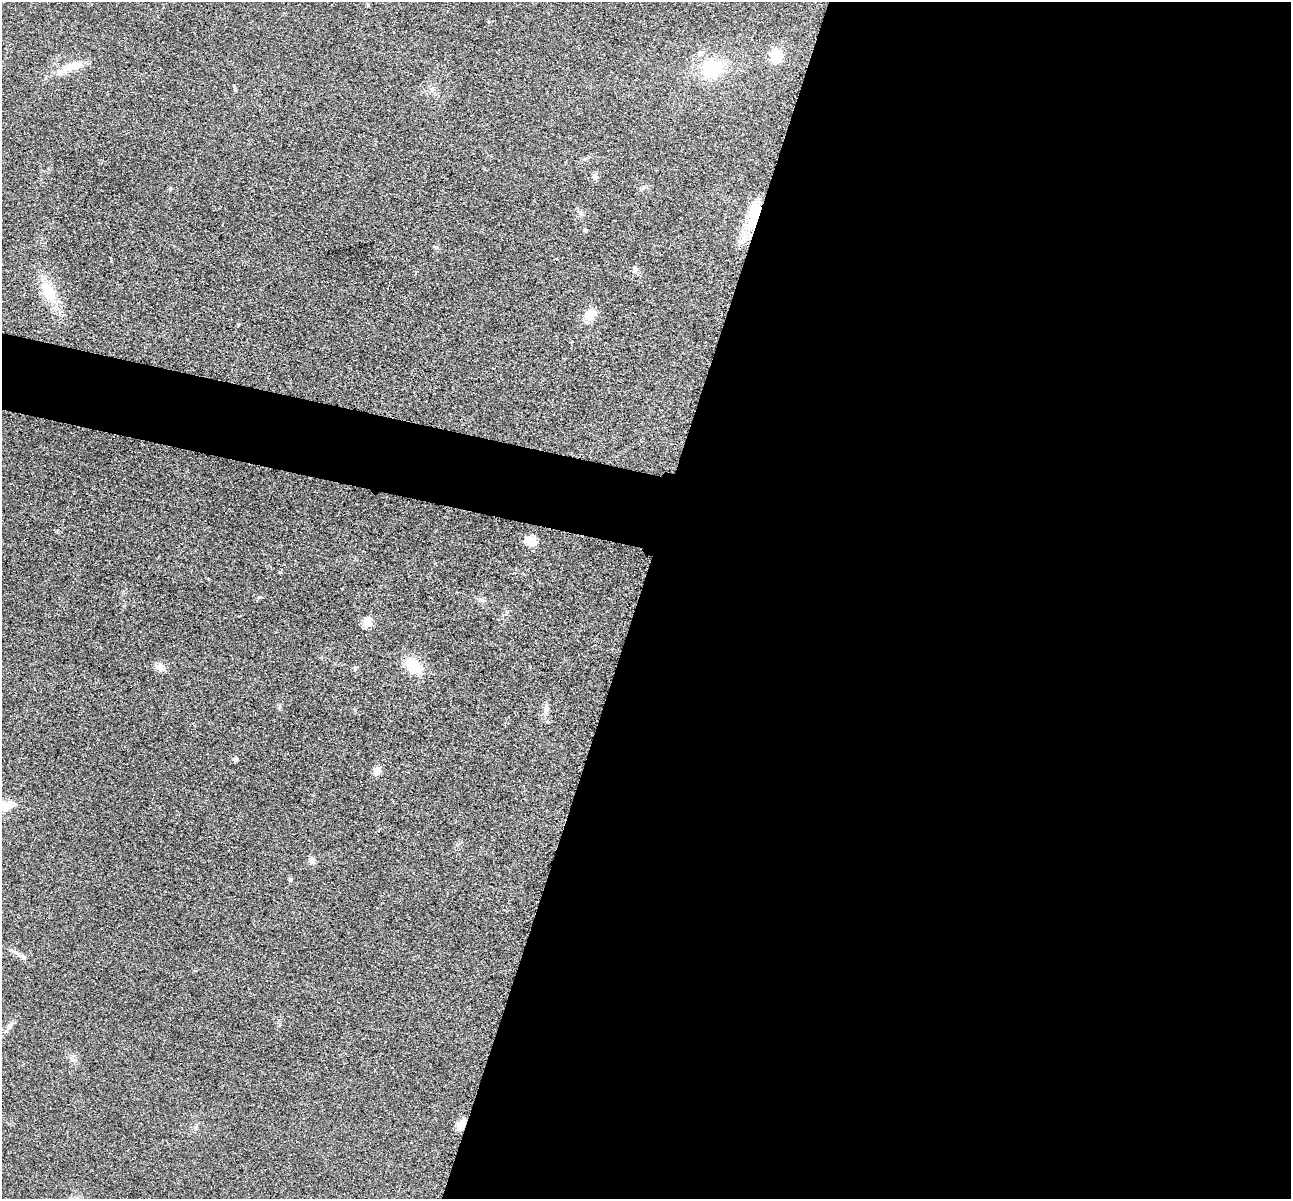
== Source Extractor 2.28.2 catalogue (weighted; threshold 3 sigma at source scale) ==
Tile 12 of 4 x 4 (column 4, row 3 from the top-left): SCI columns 3888-5176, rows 1474-2670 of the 5198 x 5216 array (HDU 1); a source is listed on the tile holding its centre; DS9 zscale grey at full resolution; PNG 1293 x 1201 px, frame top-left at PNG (2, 2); no overlay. Shown black and unused: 54% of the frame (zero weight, under 3 of 4 exposures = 3% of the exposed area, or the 3 px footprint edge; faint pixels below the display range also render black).
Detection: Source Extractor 2.28.2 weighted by HDU 2 'WHT'; one run over the whole footprint, this tile lists its part. Background 0.0485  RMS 0.0082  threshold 0.0368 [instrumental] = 3 sigma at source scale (4.5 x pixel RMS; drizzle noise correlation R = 1.50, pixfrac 1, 0.05/0.05 arcsec/px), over >= 5 px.
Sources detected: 27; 1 inside a brighter object's white glare — not listed; the other 26 listed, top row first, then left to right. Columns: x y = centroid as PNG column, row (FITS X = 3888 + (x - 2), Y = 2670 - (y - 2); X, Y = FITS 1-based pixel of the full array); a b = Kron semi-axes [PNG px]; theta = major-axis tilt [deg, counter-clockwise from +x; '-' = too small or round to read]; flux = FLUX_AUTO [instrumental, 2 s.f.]
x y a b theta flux
700 53 8 6 53 2.6
776 56 16 12 87 16
71 66 35 10 20 15
711 68 22 18 21 41
432 89 7 4 18 1.6
595 177 9 6 -75 2.2
581 213 8 7 - 2.5
754 218 25 15 -80 27
585 230 6 4 71 0.93
741 240 17 6 48 6.7
635 269 8 7 - 2.8
48 291 27 14 -64 25
590 315 13 10 49 13
531 541 12 10 -16 9.7
367 623 5 5 - 30
413 666 14 9 -42 29
160 668 12 8 -47 4.4
355 669 7 4 66 1.3
546 710 11 5 65 3
547 722 6 4 19 0.89
236 759 5 4 - 2.9
377 771 11 8 64 5.2
312 861 9 7 -65 3.4
290 880 6 5 - 1.3
9 1026 10 7 39 3.2
461 1125 12 9 33 6.9
Overlapping masked pixels (flux is a lower limit): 2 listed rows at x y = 754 218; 461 1125
Unlisted compact peaks at least as high as the median listed source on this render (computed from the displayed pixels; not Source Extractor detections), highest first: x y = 355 710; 258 597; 279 708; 480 599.